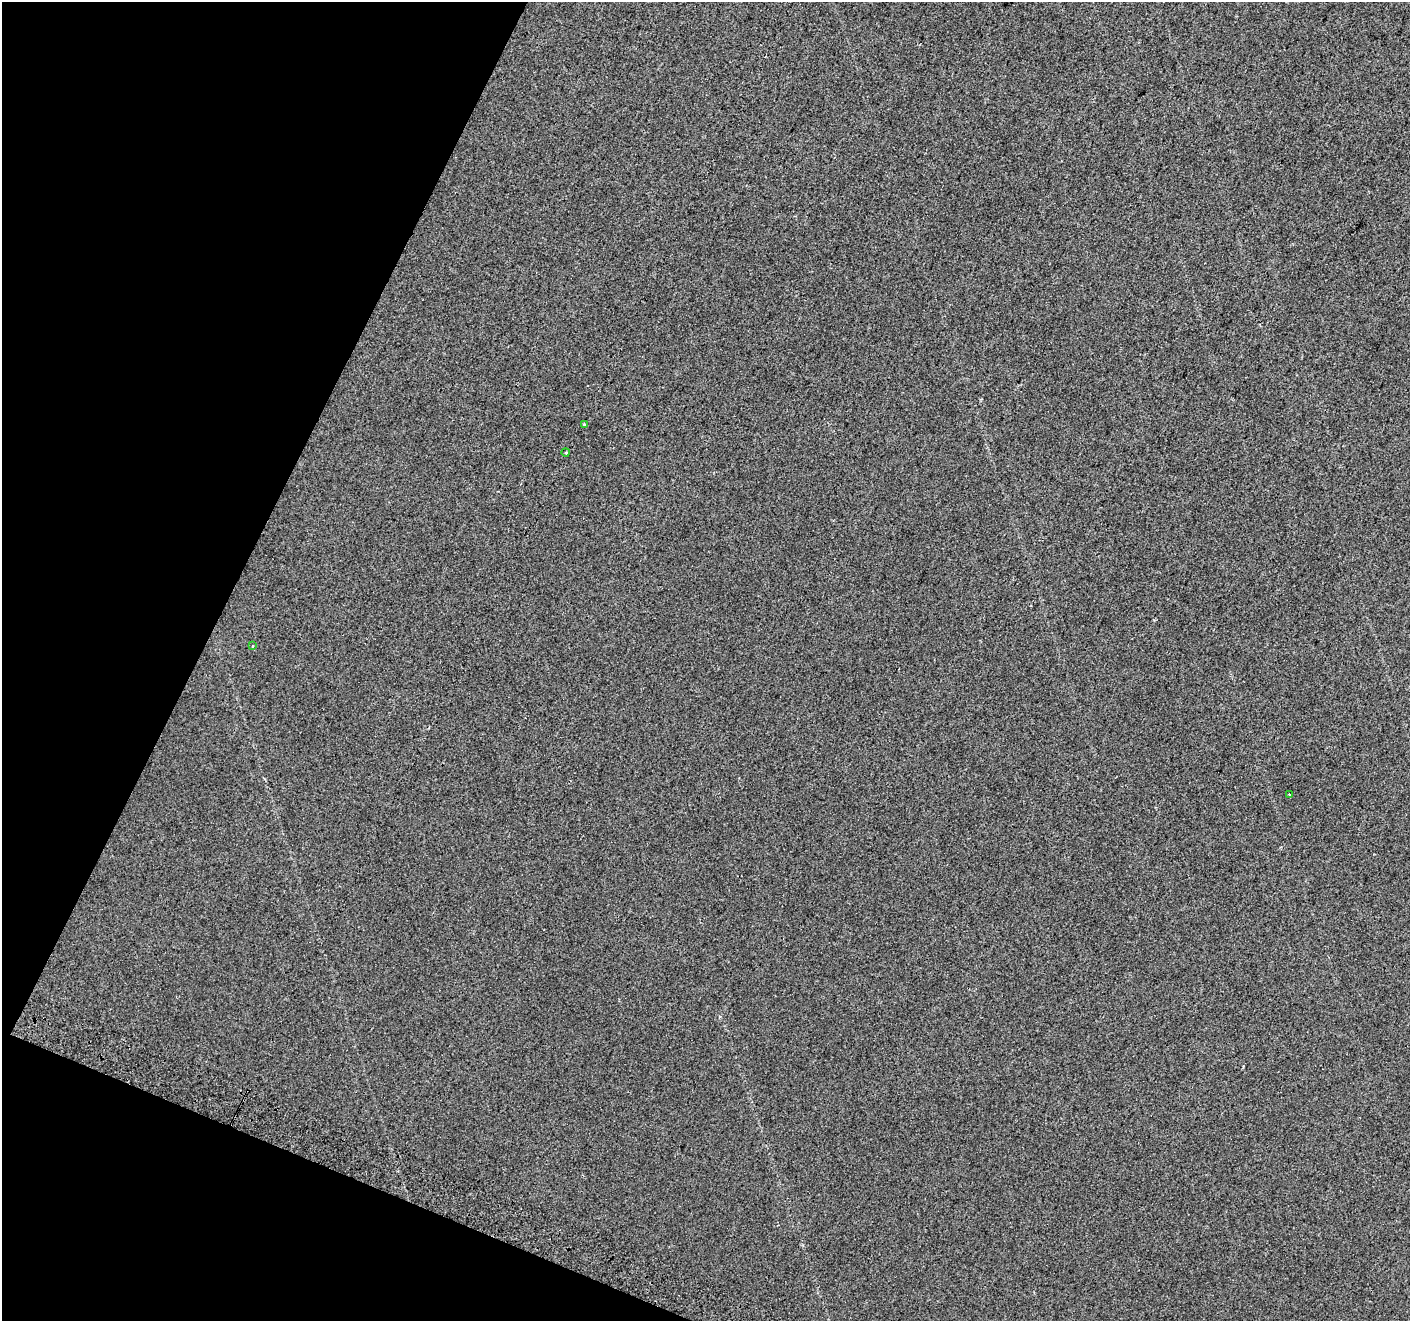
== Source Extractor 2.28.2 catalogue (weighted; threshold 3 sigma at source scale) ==
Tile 9 of 4 x 4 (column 1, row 3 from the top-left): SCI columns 18-1425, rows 1566-2884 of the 5675 x 5835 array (HDU 1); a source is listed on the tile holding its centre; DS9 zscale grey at full resolution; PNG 1412 x 1323 px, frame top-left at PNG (2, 2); each listed source drawn as its Kron ellipse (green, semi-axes under 4 px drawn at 4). Shown black and unused: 20% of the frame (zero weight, under 2 of 3 exposures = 2% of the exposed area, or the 3 px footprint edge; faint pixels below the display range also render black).
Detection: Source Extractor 2.28.2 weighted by HDU 2 'WHT'; one run over the whole footprint, this tile lists its part. Background 0.0289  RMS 0.012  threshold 0.0525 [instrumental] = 3 sigma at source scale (4.5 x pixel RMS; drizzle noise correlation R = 1.50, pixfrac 1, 0.0396/0.0396 arcsec/px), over >= 5 px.
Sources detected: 5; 1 cosmic-ray / hot-pixel residue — neither listed nor drawn; the other 4 listed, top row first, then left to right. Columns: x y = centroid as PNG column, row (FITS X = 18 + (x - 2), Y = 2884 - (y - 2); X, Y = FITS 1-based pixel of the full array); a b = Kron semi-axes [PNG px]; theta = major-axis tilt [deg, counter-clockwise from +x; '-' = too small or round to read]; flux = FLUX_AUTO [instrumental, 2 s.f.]
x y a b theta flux
584 425 3 3 - 6.4
566 452 4 2 - 1.2
253 646 3 3 - 2.1
1289 794 3 3 - 2.1